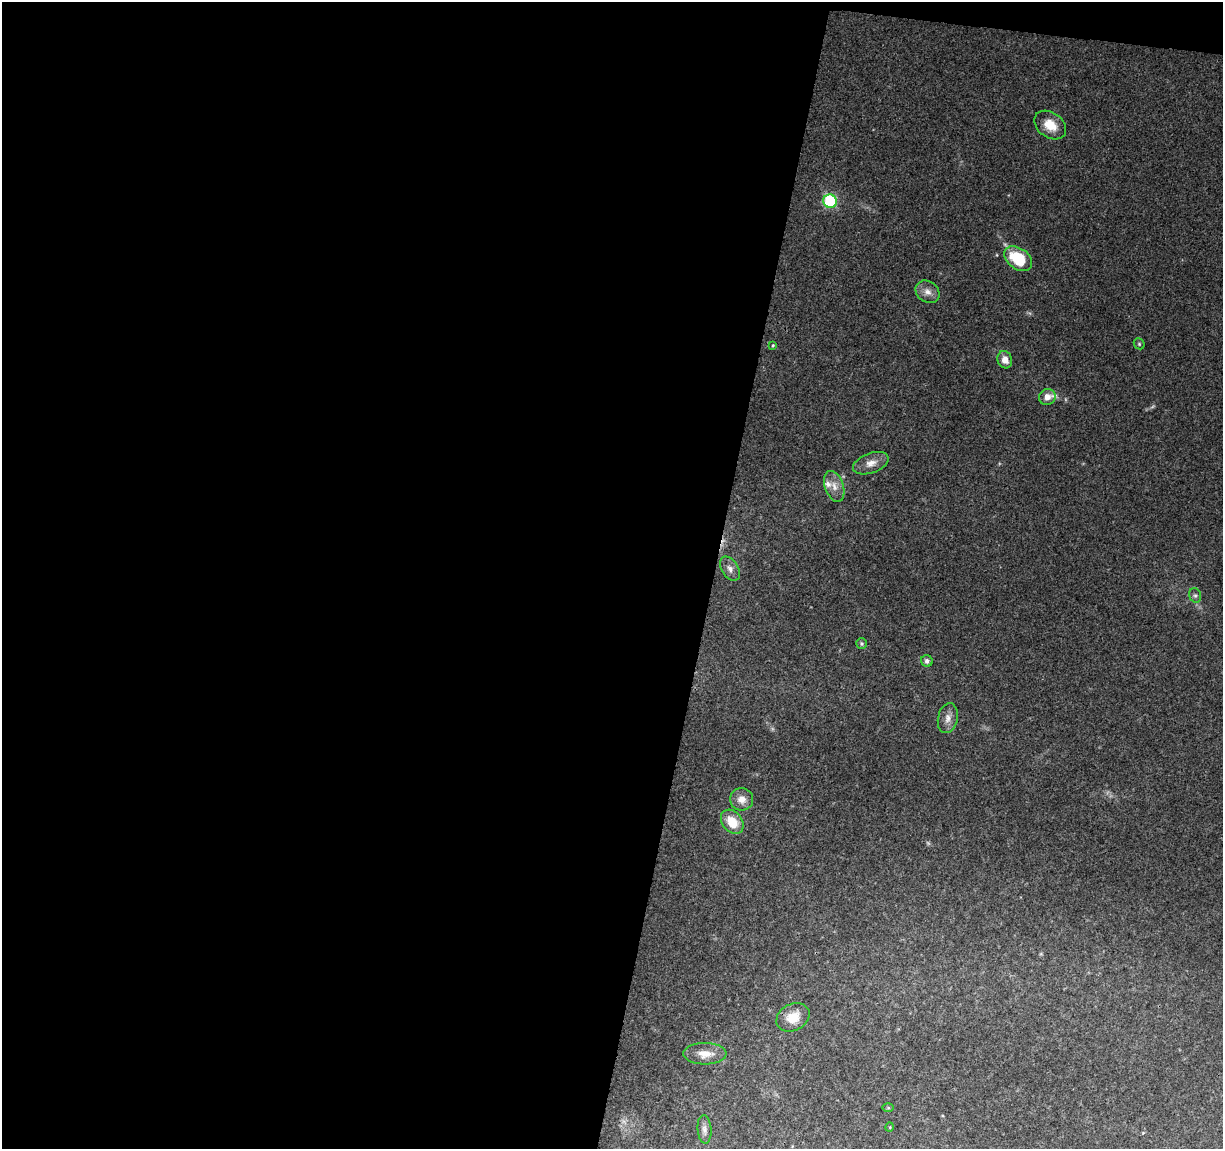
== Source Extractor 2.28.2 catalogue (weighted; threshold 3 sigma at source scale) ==
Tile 1 of 4 x 4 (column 1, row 1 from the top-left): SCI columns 1-1221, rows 3666-4812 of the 4891 x 5096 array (HDU 1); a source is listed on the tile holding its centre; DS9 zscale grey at full resolution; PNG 1225 x 1151 px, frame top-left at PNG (2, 2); each listed source drawn as its Kron ellipse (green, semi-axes under 4 px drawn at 4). Shown black and unused: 59% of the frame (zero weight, under 3 of 4 exposures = <1% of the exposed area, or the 3 px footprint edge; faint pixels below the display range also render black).
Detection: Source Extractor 2.28.2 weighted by HDU 2 'WHT'; one run over the whole footprint, this tile lists its part. Background 0.0914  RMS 0.0061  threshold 0.0273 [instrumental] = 3 sigma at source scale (4.5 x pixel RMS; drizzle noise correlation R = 1.50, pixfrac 1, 0.0396/0.0396 arcsec/px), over >= 5 px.
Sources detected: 27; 2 too faint to see at this stretch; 1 cosmic-ray / hot-pixel residue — neither listed nor drawn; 2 inside a brighter listed object's ellipse — not listed separately; the other 22 listed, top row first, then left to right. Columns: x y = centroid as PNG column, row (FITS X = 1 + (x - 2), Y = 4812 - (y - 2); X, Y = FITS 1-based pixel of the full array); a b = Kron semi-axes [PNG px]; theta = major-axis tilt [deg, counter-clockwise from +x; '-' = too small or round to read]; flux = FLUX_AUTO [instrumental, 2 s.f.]
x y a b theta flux
1050 125 17 12 -36 10
830 201 7 6 - 63
1018 259 15 10 -35 28
927 292 13 10 -36 4.5
1139 344 6 5 - 0.88
773 345 4 3 - 0.59
1005 360 9 7 -71 5
1047 397 8 8 - 4.6
871 463 18 10 19 5.8
834 486 16 9 -70 5.7
730 569 13 8 -58 3.4
1195 595 7 5 -74 1.4
862 644 5 5 - 1.1
927 661 6 5 - 2.3
948 718 15 10 78 4.7
742 799 11 11 - 5.3
732 822 13 9 -51 13
793 1017 17 13 27 10
705 1054 21 10 0 7.6
888 1108 6 4 -1 0.78
890 1127 5 3 - 0.45
704 1129 14 7 -85 2.9